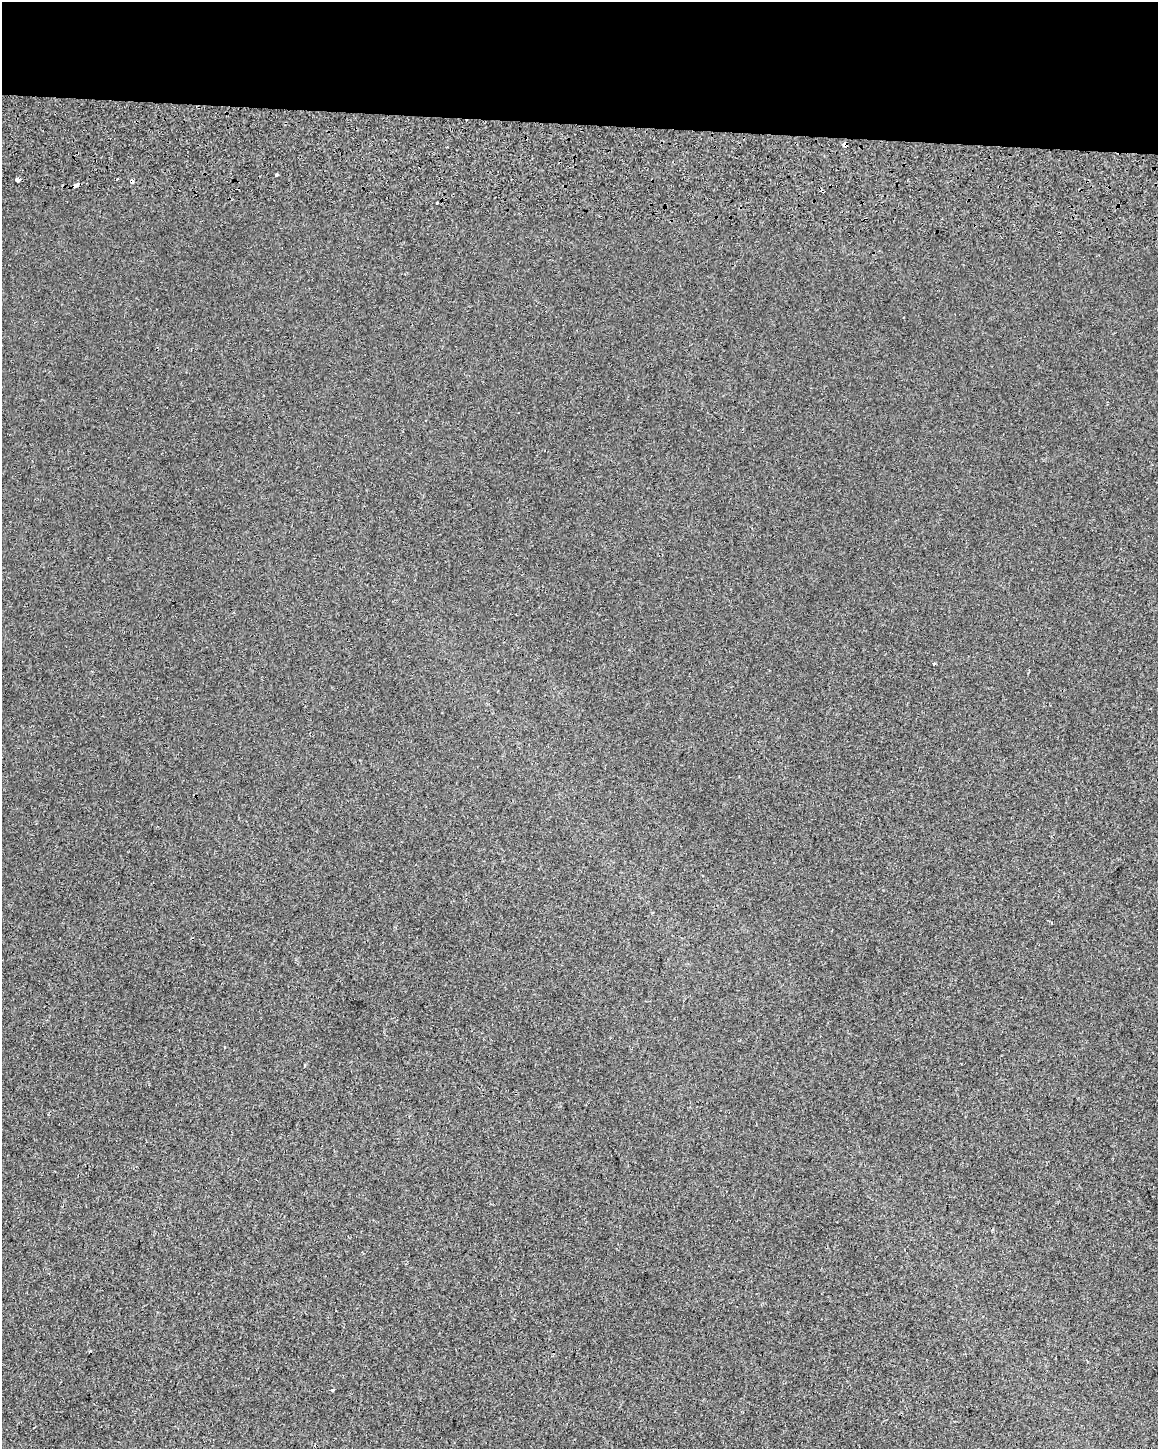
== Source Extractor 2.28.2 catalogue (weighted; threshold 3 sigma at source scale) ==
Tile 3 of 4 x 3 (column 3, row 1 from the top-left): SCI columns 2354-3509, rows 3222-4668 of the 4714 x 5054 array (HDU 1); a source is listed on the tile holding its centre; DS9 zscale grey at full resolution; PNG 1160 x 1451 px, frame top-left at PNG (2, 2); no overlay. Shown black and unused: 9% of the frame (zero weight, under 2 of 3 exposures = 6% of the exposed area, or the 3 px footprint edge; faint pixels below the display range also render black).
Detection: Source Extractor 2.28.2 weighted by HDU 2 'WHT'; one run over the whole footprint, this tile lists its part. Background 7.14e-04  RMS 0.0061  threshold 0.0275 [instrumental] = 3 sigma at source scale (4.5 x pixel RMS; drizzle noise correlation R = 1.50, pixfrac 1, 0.0396/0.0396 arcsec/px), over >= 5 px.
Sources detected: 9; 1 cosmic-ray / hot-pixel residue — not listed; the other 8 listed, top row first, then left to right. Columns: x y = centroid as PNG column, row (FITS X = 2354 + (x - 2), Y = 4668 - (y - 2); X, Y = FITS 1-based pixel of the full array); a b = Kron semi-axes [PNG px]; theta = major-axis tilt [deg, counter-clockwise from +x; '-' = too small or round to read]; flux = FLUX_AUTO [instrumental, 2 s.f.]
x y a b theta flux
844 145 4 3 - 5.4
277 175 3 3 - 1.5
17 180 4 3 - 3.8
132 182 3 3 - 16
76 185 3 3 - 35
437 203 3 2 - 1.7
934 663 3 3 - 0.74
332 1390 4 3 - 0.75
Overlapping masked pixels (flux is a lower limit): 3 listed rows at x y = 844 145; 132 182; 76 185